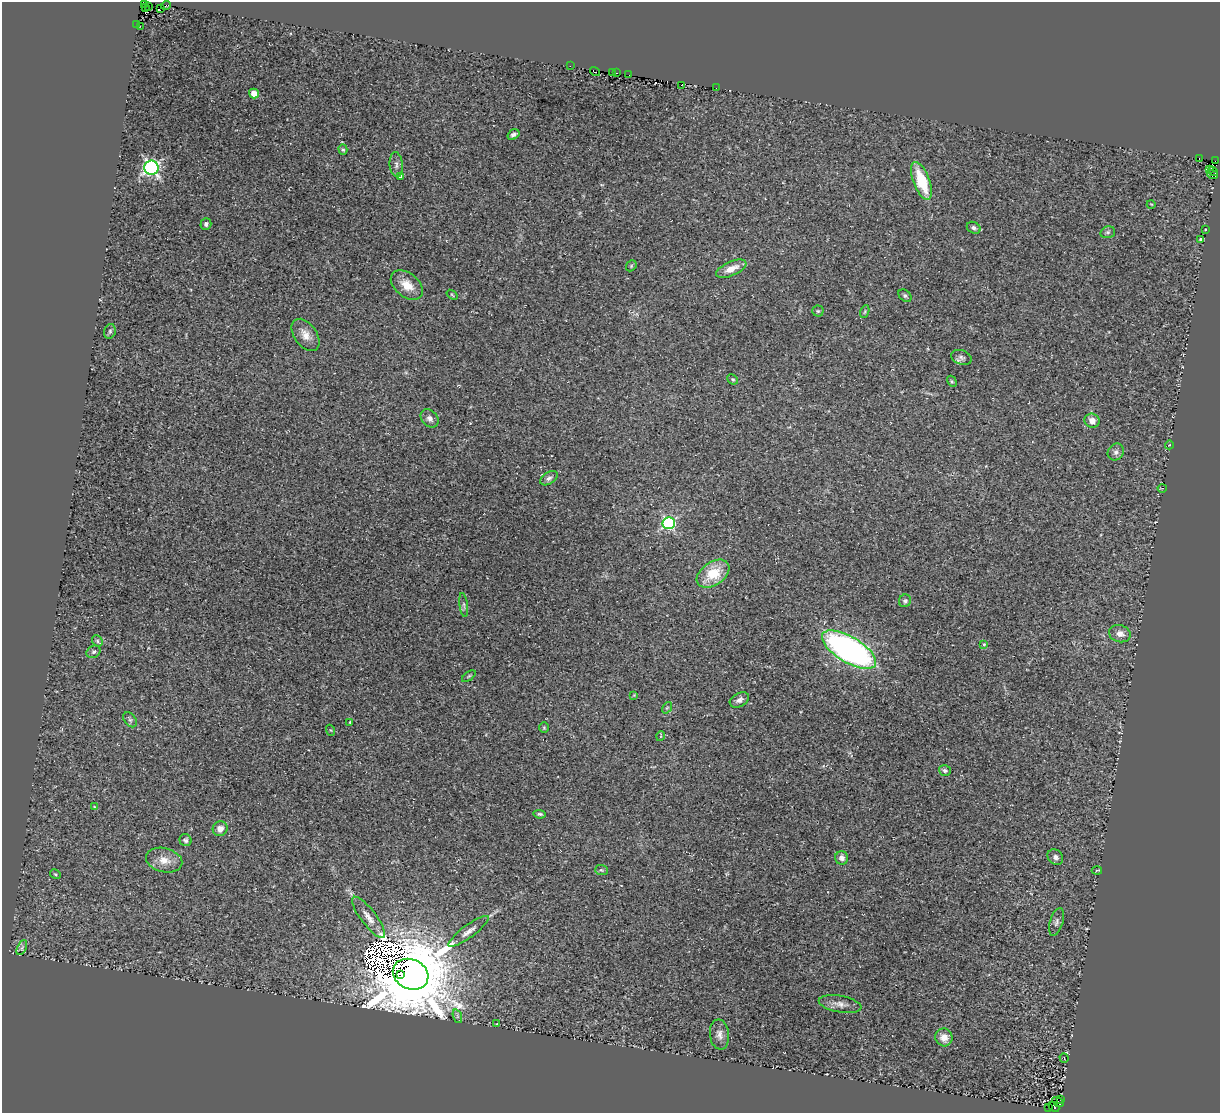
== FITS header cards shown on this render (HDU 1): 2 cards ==
NAXIS1  =                 1218
NAXIS2  =                 1111

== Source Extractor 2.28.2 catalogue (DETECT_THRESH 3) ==
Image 1218 x 1111 px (HDU 1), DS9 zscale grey, 1 PNG px = 1 image px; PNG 1222 x 1115 px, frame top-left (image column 1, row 1111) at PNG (2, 2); each listed source drawn as its Kron ellipse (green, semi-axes under 4 px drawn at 4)
Background 0.0259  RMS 0.014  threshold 0.0428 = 3 sigma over >= 5 px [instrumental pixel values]
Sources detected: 97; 2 with non-positive FLUX_AUTO (blend fragments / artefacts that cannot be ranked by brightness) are neither listed nor drawn; the other 95 listed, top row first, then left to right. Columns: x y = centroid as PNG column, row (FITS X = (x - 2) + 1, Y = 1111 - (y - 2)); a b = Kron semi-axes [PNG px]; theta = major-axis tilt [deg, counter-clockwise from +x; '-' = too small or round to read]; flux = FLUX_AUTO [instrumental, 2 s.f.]
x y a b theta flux
145 4 3 2 - 21
166 5 5 3 - 94
148 6 3 2 - 19
145 8 3 2 - 8.9
161 8 3 2 - 9.9
137 24 3 2 - 6.8
140 26 3 2 - 2.4
570 66 2 2 - 2.8
595 72 5 2 - 1.5
612 73 2 2 - 4.8
616 73 2 2 - 0.69
628 75 2 2 - 1.5
681 85 2 2 - 1.8
716 88 2 2 - 0.9
254 94 5 5 - 13
513 135 6 4 34 2.7
343 150 5 4 - 1.6
1199 158 3 2 - 1.2
1215 161 2 2 - 5.4
396 165 13 6 -85 3.6
151 168 7 7 - 270
1209 170 3 2 - 1.5
1213 171 5 2 - 6.3
1212 175 6 3 -21 3.7
401 176 4 3 - 3.6
921 181 20 8 -69 41
1151 204 4 3 - 0.66
206 224 6 5 - 2.6
974 228 7 5 -27 2.7
1206 229 3 3 - 1.1
1108 232 7 5 16 2.1
1201 239 4 3 - 1.4
631 266 6 4 49 1.3
731 269 16 7 23 11
407 285 18 11 -40 14
452 295 6 3 -38 1
905 296 7 5 -45 1.9
818 311 5 5 - 1.5
865 312 7 4 70 1.3
110 331 7 5 76 2.2
306 335 18 11 -54 10
961 357 10 7 -18 3.2
733 379 6 4 -42 1.4
952 381 6 4 -60 1.2
430 418 10 7 -47 4.6
1092 421 8 7 - 6.5
1169 445 4 3 - 0.67
1116 452 9 7 49 3.6
549 478 10 6 32 3.4
1162 488 4 3 - 0.94
669 523 6 6 - 150
713 574 18 11 35 30
905 601 6 6 - 2.2
464 605 12 3 -82 1.9
1120 634 11 8 -16 6.8
97 641 6 5 - 1.6
984 644 4 4 - 0.99
849 650 30 13 -31 350
93 652 7 5 30 2.2
469 676 8 4 36 1.4
634 695 4 4 - 0.73
739 700 10 6 29 4.2
667 708 6 4 54 1.2
130 720 8 5 -53 2.3
350 722 3 3 - 0.83
544 728 5 4 - 1.2
330 730 5 3 - 0.93
661 736 5 3 - 0.68
945 770 6 5 - 2.6
94 807 4 3 - 0.87
540 814 6 3 -6 1.7
220 829 8 7 - 6.4
185 840 6 6 - 2.2
1055 857 8 7 - 3.3
842 858 6 6 - 4.5
164 860 18 12 -14 12
601 870 6 5 - 1.6
1097 870 5 3 - 0.96
55 874 5 4 - 1.2
369 917 25 7 -53 9.2
1056 922 14 6 74 3.7
469 931 24 6 36 7.5
22 948 8 4 64 2.2
400 974 3 2 - 290
411 974 18 15 -24 22000
840 1004 21 8 -10 7.3
457 1016 7 4 -72 1.7
497 1024 3 2 - 0.72
719 1035 15 9 -84 6.4
944 1037 9 8 - 8
1064 1058 5 3 - 0.78
1061 1099 3 2 - 5
1058 1102 6 3 -35 49
1048 1107 3 2 - 3.5
1054 1107 6 4 -43 85
At the frame edge (FLAGS 8, measured only in part): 1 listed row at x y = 145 4
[2 non-positive-flux detections neither listed nor drawn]